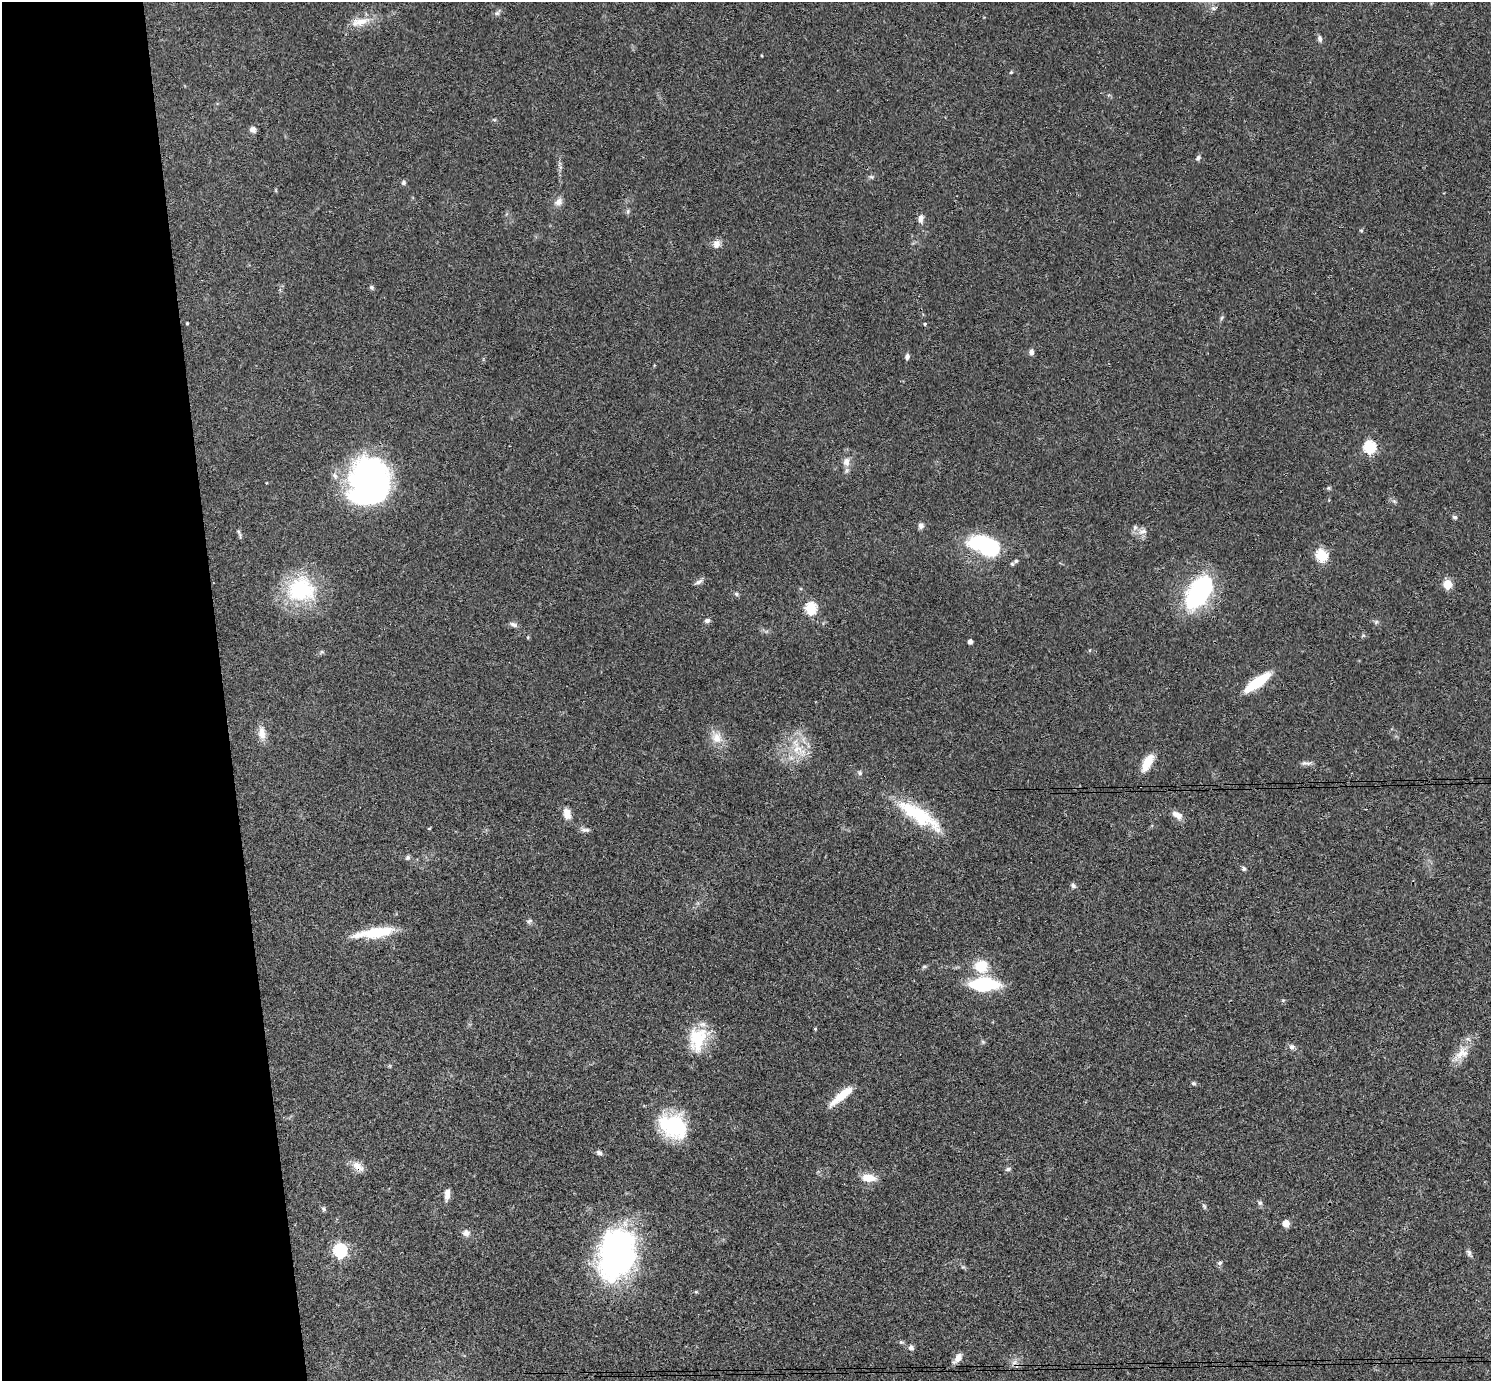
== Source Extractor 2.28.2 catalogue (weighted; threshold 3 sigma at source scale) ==
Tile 4 of 3 x 3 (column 1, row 2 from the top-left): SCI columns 58-1546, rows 1617-2995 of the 4582 x 4510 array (HDU 1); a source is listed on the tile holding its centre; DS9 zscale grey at full resolution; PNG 1493 x 1383 px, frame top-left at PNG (2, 2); no overlay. Shown black and unused: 15% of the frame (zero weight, under 3 of 4 exposures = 6% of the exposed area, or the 3 px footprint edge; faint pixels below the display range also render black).
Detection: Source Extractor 2.28.2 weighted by HDU 2 'WHT'; one run over the whole footprint, this tile lists its part. Background 0.081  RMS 0.0058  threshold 0.026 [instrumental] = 3 sigma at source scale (4.5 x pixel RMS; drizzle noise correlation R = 1.50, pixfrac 1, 0.05/0.05 arcsec/px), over >= 5 px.
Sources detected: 96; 4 inside a brighter object's white glare — not listed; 4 inside a brighter listed object's ellipse — not listed separately; the other 88 listed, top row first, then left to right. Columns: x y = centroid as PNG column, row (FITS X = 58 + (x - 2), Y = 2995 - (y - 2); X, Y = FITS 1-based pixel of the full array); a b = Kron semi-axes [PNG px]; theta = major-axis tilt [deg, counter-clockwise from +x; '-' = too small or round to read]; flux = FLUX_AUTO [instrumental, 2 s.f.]
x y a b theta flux
497 13 10 5 52 1.5
361 21 23 11 12 8.6
1320 38 8 6 -77 1.6
1011 72 5 4 - 0.59
253 129 7 6 - 2.4
1198 158 8 6 62 1.4
560 167 7 4 -73 1.2
871 177 7 4 17 0.95
403 182 6 6 - 1.1
558 202 10 8 35 3.2
628 211 7 4 72 0.88
921 218 10 7 76 2.6
1361 230 6 3 -19 0.6
716 244 11 9 71 3.3
371 287 7 5 -36 1
187 323 3 3 - 0.71
925 324 3 3 - 1.4
1031 352 7 6 - 2.1
907 357 7 5 82 1.6
1369 447 6 6 - 64
846 462 12 9 89 4
335 476 9 7 -64 2.4
374 479 43 25 28 100
1328 488 5 5 - 0.8
1394 501 6 5 - 1.1
1454 517 7 5 -15 1
921 526 7 7 - 1.9
1143 531 12 8 12 3.7
238 532 10 4 -68 1.3
980 542 23 13 2 40
1322 555 6 6 - 56
1016 561 5 5 - 0.84
699 582 12 5 28 2
1447 584 5 5 - 23
301 589 38 34 -1 45
1198 593 37 20 58 77
736 594 6 5 - 1.1
811 608 6 5 - 55
707 620 7 5 22 1.6
1376 622 7 4 46 0.94
513 624 10 6 -21 1.9
970 642 4 4 - 2.5
322 652 6 4 -18 0.81
1257 682 23 7 36 32
262 733 18 9 -82 5
717 738 16 14 -70 7.3
797 749 16 13 -16 11
1147 763 20 8 62 11
1306 763 16 4 -3 1.9
860 773 6 5 - 1.1
567 813 14 9 -78 5.1
918 815 54 15 -32 39
1177 815 14 8 -32 4.1
429 828 4 3 - 0.64
585 830 14 5 -2 1.8
408 857 6 6 - 1.2
1244 869 6 5 - 1.2
1073 886 7 5 -55 1.3
529 921 9 4 27 1.1
377 932 37 12 8 22
924 966 6 4 1 0.84
981 966 16 15 - 13
984 984 23 11 1 46
1283 1000 6 3 19 0.64
815 1029 4 3 - 0.57
697 1039 32 21 79 23
1292 1047 9 7 -9 1.9
1462 1053 21 15 41 8.4
1193 1083 7 5 -16 0.96
840 1097 30 8 43 12
673 1126 32 23 -28 44
599 1153 7 5 -33 1.6
358 1167 18 10 -39 5
1008 1169 7 5 2 1.3
868 1178 14 8 -5 9.1
447 1194 13 6 84 4
1260 1203 6 6 - 1.2
1204 1206 7 4 -38 0.93
324 1209 7 5 -54 1.1
1286 1223 6 6 - 5.6
466 1233 10 8 -9 2.7
340 1250 6 6 - 92
1469 1252 9 6 -60 1.5
617 1254 48 33 76 170
1220 1263 7 5 43 1.2
911 1348 6 5 - 2.3
958 1358 12 6 55 4.1
1014 1362 8 6 31 2.1
Overlapping masked pixels (flux is a lower limit): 1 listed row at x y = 358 1167